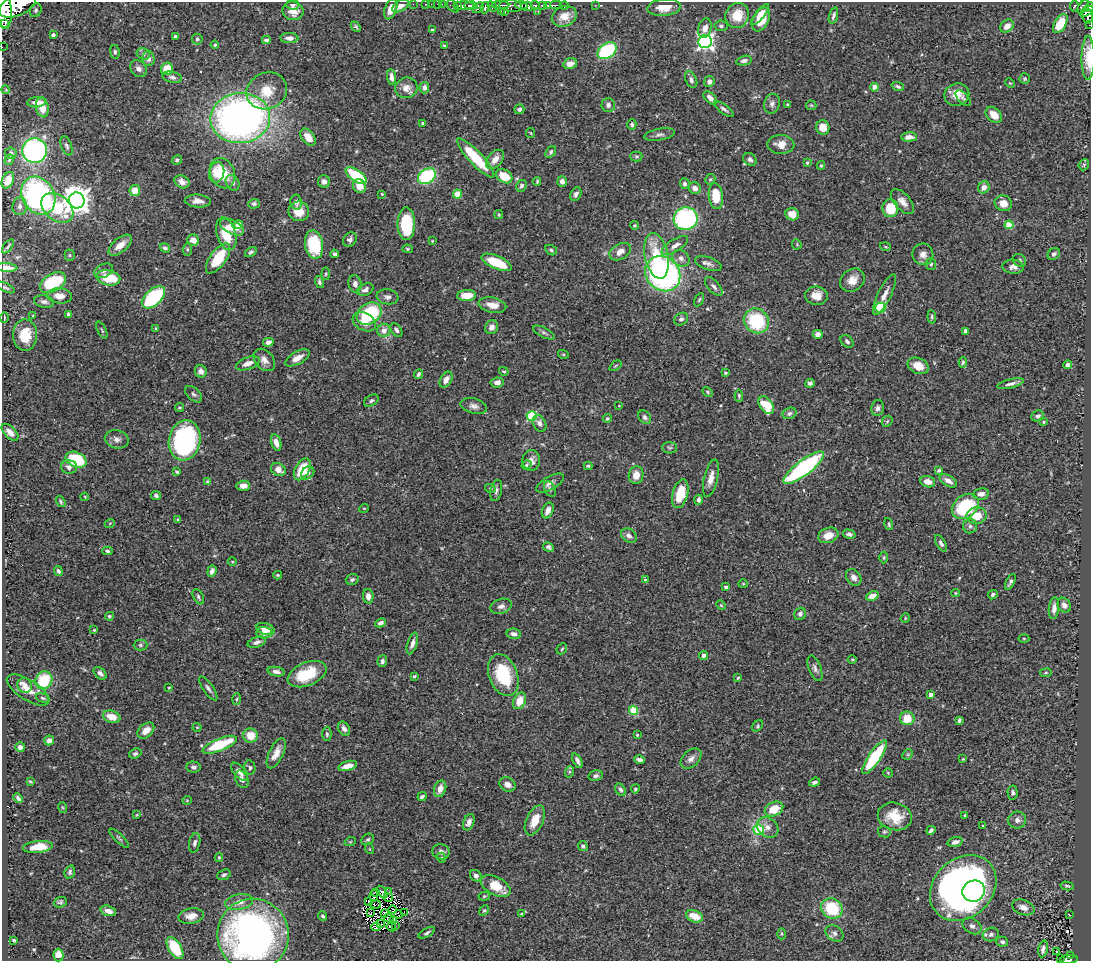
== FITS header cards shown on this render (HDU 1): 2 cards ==
NAXIS1  =                 1089
NAXIS2  =                  959

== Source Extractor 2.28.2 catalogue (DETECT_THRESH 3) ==
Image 1089 x 959 px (HDU 1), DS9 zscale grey, 1 PNG px = 1 image px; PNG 1093 x 963 px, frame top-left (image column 1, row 959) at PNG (2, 2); each listed source drawn as its Kron ellipse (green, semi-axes under 4 px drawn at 4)
Background 0.779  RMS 0.027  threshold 0.0801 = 3 sigma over >= 5 px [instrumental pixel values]
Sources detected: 475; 2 with non-positive FLUX_AUTO (blend fragments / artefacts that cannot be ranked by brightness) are neither listed nor drawn; the other 473 listed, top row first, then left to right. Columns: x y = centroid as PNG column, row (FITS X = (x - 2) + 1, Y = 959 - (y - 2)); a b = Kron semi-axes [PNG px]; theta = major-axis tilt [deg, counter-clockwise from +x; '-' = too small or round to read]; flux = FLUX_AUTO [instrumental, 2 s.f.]
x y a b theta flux
293 4 6 5 - 5.5
413 4 2 2 - 11
425 4 2 2 - 11
431 4 2 2 - 9.4
438 4 3 2 - 23
442 4 2 2 - 12
17 5 19 10 24 4300
458 5 3 3 - 170
501 5 8 2 0 190
521 5 6 3 -8 420
535 5 4 3 - 290
543 5 4 3 - 340
548 5 4 3 - 220
556 5 6 2 0 140
595 5 2 2 - 6.8
400 6 9 5 31 9.9
453 6 7 4 -46 180
464 6 10 4 1 280
471 6 6 3 -2 550
492 6 5 3 - 210
511 6 11 6 -7 510
527 6 6 4 -6 720
564 6 4 3 - 96
1074 6 5 4 - 160
1083 7 7 4 55 300
1089 7 5 4 - 260
478 8 6 4 44 180
485 8 6 4 81 300
664 8 17 8 5 25
4 9 20 7 -84 3400
391 9 11 6 70 18
36 10 7 5 65 3.7
293 11 10 9 - 21
501 11 2 2 - 16
1087 11 7 3 28 270
505 12 3 2 - 6.7
538 12 3 2 - 24
760 14 13 4 51 17
737 15 13 11 61 36
833 15 8 4 73 5.1
564 16 13 10 23 23
1088 16 7 5 -78 400
761 19 13 8 63 30
5 24 3 3 - 15000
1060 24 10 6 60 35
1089 25 2 2 - 5.2
721 26 6 5 - 3.6
1007 26 7 5 39 15
356 27 6 4 -48 3.2
705 28 10 6 75 11
432 30 4 4 - 4.1
53 35 4 3 - 6.1
175 36 3 3 - 3.6
289 38 9 5 -4 9.8
197 39 5 5 - 3.8
266 40 4 4 - 5.4
705 42 7 6 - 620
215 45 4 3 - 2.2
444 46 4 3 - 2.1
2 47 2 2 - 5.3
607 51 10 7 35 170
115 52 7 4 -82 3.3
143 54 7 5 -23 4.2
1088 58 22 6 90 23
148 59 7 6 - 9.3
744 61 8 4 12 5
570 64 7 5 17 12
138 69 9 7 -44 8.7
167 69 6 6 - 34
172 77 10 5 -12 6.5
391 77 8 4 -84 8.9
1025 79 5 5 - 2.7
691 80 9 5 -66 6
709 81 5 5 - 7.1
1010 83 5 3 - 1.7
875 87 4 4 - 26
898 87 6 4 -22 3.8
406 88 11 10 - 14
424 88 6 5 - 6.3
6 90 4 3 - 1.5
267 91 21 18 23 45
957 94 12 11 - 22
710 98 8 5 -42 10
963 98 10 5 -46 4.4
37 102 9 5 7 13
772 104 10 8 78 7.5
788 104 3 3 - 2.6
608 105 7 6 - 6.7
811 105 5 5 - 2.2
42 108 10 6 -79 23
519 109 5 4 - 4.1
724 109 12 4 -37 5.3
994 115 9 6 -43 23
240 118 30 25 6 950
423 123 3 3 - 2.2
632 124 5 4 - 3.6
823 128 7 6 - 22
531 133 5 4 - 1.9
659 135 15 5 10 7
308 137 10 6 -52 20
909 137 8 4 3 12
781 144 13 9 -1 18
67 146 10 5 -69 4.5
34 151 12 12 - 370
551 152 6 4 55 3.5
11 153 6 5 - 5.2
636 156 6 5 - 2.7
476 158 26 6 -47 87
495 159 11 7 51 15
750 159 7 5 -39 5.8
9 160 5 4 - 2.7
177 160 5 4 - 2.8
807 163 3 3 - 2.1
821 165 4 3 - 2.2
1084 165 6 5 - 2.7
217 172 10 7 77 45
222 173 16 12 -66 44
356 176 12 5 -36 100
427 176 9 7 32 150
504 176 9 6 -31 42
710 179 5 4 - 2.6
8 180 9 5 65 19
324 181 6 6 - 7.7
537 181 4 3 - 2.3
562 181 5 5 - 7.8
182 182 8 6 -29 12
233 183 8 6 -59 5.2
685 184 5 4 - 5.5
359 186 7 6 - 21
521 186 6 5 - 4.9
984 187 6 5 - 11
695 188 6 5 - 10
135 191 5 5 - 25
382 194 3 3 - 1.8
458 194 4 4 - 47
576 194 7 5 64 6.1
38 196 20 16 -60 360
716 196 13 7 -84 50
77 200 8 8 - 2400
198 201 13 6 -4 12
296 202 8 5 -81 6.5
902 202 15 8 -48 13
1003 203 9 7 -22 14
254 204 5 5 - 4.4
20 206 9 7 81 7.5
57 208 18 12 -40 85
890 208 9 8 - 49
299 211 10 9 - 26
792 214 7 6 - 20
499 215 4 3 - 2
686 219 12 11 - 260
406 224 16 9 -89 98
238 225 4 4 - 27
634 225 4 3 - 2
1009 225 4 4 - 54
232 227 13 7 -27 22
226 234 17 9 -73 52
350 239 8 6 45 6
193 240 6 5 - 18
432 241 3 3 - 1.5
797 244 5 4 - 1.8
120 245 14 7 40 18
314 245 14 9 -80 85
8 246 8 3 52 3.2
675 246 15 6 31 12
885 247 6 3 -19 2
165 248 5 4 - 5.1
187 249 6 4 86 2.7
408 249 5 4 - 2.5
551 250 6 5 - 3.1
251 252 6 4 34 3.7
620 252 12 7 29 14
335 254 4 4 - 4.4
923 254 11 10 - 12
1054 254 6 5 - 4.5
70 255 5 5 - 2.2
656 256 23 11 -79 64
218 258 17 8 54 71
681 258 9 7 -42 8.9
1019 260 7 6 - 5.7
496 262 16 6 -23 59
708 264 14 6 -18 8.3
931 264 6 5 - 3.5
7 267 11 4 -3 20
1013 267 10 7 -4 11
104 271 10 6 24 6.5
326 274 6 3 82 2.1
663 274 19 16 -43 470
108 278 12 7 -11 56
852 280 13 10 35 20
53 282 14 8 30 100
319 282 6 4 -73 4
355 284 8 6 -80 8.2
714 286 11 5 -48 7
5 288 10 4 -25 3.4
365 290 8 6 23 7.4
466 295 9 5 4 29
885 295 22 6 63 15
60 296 12 7 -5 16
816 296 11 9 -7 20
153 297 14 8 42 160
387 297 11 7 -9 7.6
699 300 7 4 63 2.6
44 302 10 6 -10 5.7
492 305 14 7 -12 21
880 308 5 5 - 100
69 314 4 3 - 3.8
369 314 13 10 32 110
33 316 3 3 - 1.6
932 317 6 3 -84 2.7
4 318 5 2 - 2.1
681 319 7 6 - 4.6
756 321 13 12 - 110
364 322 12 8 -29 20
492 327 7 6 - 9.9
156 328 3 3 - 2.1
102 330 9 3 -65 2.5
384 330 7 6 - 13
396 330 8 5 -56 4.5
965 331 4 3 - 3.7
544 332 12 5 -26 5
818 334 5 4 - 8.3
25 335 16 12 -89 45
847 341 7 5 -41 4.7
268 342 5 4 - 6.8
563 354 5 3 - 1.7
297 358 13 6 29 17
264 360 13 9 -49 12
963 362 5 4 - 2.4
248 363 12 6 20 13
1068 365 4 4 - 7.8
615 366 7 3 35 2
918 366 11 7 -25 25
201 371 6 6 - 9.9
504 371 5 3 - 2
725 373 4 4 - 3.5
418 374 5 4 - 4.3
446 380 8 5 58 12
497 382 6 5 - 6.9
810 383 5 4 - 5.1
1011 384 13 4 14 7.2
707 392 6 4 -30 2.3
194 394 10 6 -43 5.4
739 396 6 3 -88 2.5
371 401 8 5 33 4.7
766 405 10 6 -54 63
474 406 13 7 -14 9
619 406 3 2 - 1
179 407 4 4 - 2.5
878 408 8 6 78 6.1
789 413 7 5 23 5.6
532 416 5 5 - 120
1038 416 6 5 - 5.1
645 417 7 5 -51 5
607 419 4 4 - 2.5
887 421 6 4 45 2.6
1044 422 3 3 - 2.2
539 423 9 6 -61 7.1
10 432 10 5 -45 13
117 439 12 9 -13 9.3
185 440 20 15 79 280
276 442 8 5 -72 12
670 448 7 5 -1 3.7
76 460 11 7 -24 92
531 461 10 8 89 11
526 465 5 4 - 2.4
588 466 4 3 - 2.4
69 467 8 7 - 8.6
804 468 25 7 37 260
302 469 12 7 60 51
278 470 8 6 -32 13
939 470 4 3 - 3.3
177 472 4 3 - 2.9
308 473 7 5 43 6.4
636 475 9 7 79 17
711 478 19 6 77 17
948 481 9 5 -32 11
207 482 4 4 - 2.4
928 482 8 5 -16 16
550 483 15 6 29 9.2
243 486 7 5 3 12
490 488 5 3 - 1.6
550 489 8 5 -63 4.9
496 491 11 5 77 5.5
680 494 15 7 74 53
981 494 8 5 10 9.2
156 496 5 4 - 3.8
85 497 4 3 - 1.6
698 500 5 3 - 5.2
61 501 6 4 -55 2.8
965 506 15 11 38 110
364 508 5 3 - 1.4
548 511 8 5 67 11
977 516 10 8 3 30
178 520 4 3 - 2.3
110 523 5 3 - 1.3
889 524 6 4 -75 3
970 526 7 7 - 5.7
849 534 6 4 -16 5
828 535 10 7 18 22
629 536 8 6 -34 7.8
941 543 9 4 -60 5.2
548 547 5 4 - 4.7
107 551 5 3 - 3.1
884 558 6 4 87 2.4
232 562 4 3 - 1.7
58 571 5 4 - 4.4
212 571 6 4 69 7.8
278 575 4 3 - 2.1
854 577 9 7 -54 8.3
352 579 6 5 - 4.1
645 580 3 3 - 2
1010 582 8 4 64 5.3
743 584 4 4 - 2
726 587 3 3 - 3.3
955 593 4 4 - 1.9
993 595 5 3 - 4.1
368 596 7 5 -84 13
872 596 6 4 24 17
198 597 8 5 -64 4.3
721 605 5 4 - 1.9
1064 605 8 6 -58 8.1
501 606 11 7 16 8.1
1054 608 11 5 85 9.9
800 614 6 5 - 6.1
109 616 4 4 - 2.8
905 618 5 4 - 1.9
380 623 5 4 - 6.1
265 629 9 5 -20 19
94 630 3 3 - 1.8
264 633 8 6 -2 11
514 634 7 5 -8 7.8
1024 638 5 3 - 1.7
257 642 10 5 18 6.5
412 643 11 5 72 7.8
141 645 7 5 0 3.5
562 649 6 4 47 2.5
704 655 5 4 - 5.9
852 659 4 3 - 1.6
382 661 6 4 85 5.4
815 668 13 6 -69 7.3
276 672 8 4 -11 8
100 673 8 5 -44 7.2
1046 673 6 3 9 1.9
307 674 20 11 22 64
503 675 22 14 -69 95
414 676 4 3 - 2.7
738 678 3 3 - 1.6
44 680 9 8 - 76
25 685 8 7 - 8.2
169 687 3 2 - 1.2
208 688 14 5 -55 6.3
28 690 24 10 -32 27
931 694 4 3 - 10
43 698 7 4 -16 2.7
237 699 6 4 87 2.4
520 701 9 6 64 29
633 710 5 4 - 84
112 717 9 6 -17 26
907 718 7 7 - 33
959 720 4 3 - 4.2
758 726 6 4 45 2.7
197 727 4 4 - 2
344 729 7 5 -57 7.8
146 731 9 6 41 17
327 734 7 4 -89 3.6
637 735 3 3 - 2.2
250 736 7 7 - 29
49 740 5 4 - 10
220 745 18 6 22 96
20 747 5 5 - 5.9
276 753 16 7 64 18
135 754 6 5 - 3.8
908 754 6 4 44 2.6
874 757 20 6 56 120
691 759 12 8 43 9.8
963 759 4 2 - 1.4
639 760 5 4 - 5.6
577 761 8 3 -63 6
348 766 10 4 14 12
193 767 7 5 -2 5.2
250 768 7 5 -81 4.2
240 772 11 5 -48 9.8
569 772 6 3 72 2.6
888 773 5 4 - 1.9
596 776 7 5 14 4.8
242 779 9 6 -65 7.4
30 781 4 2 - 2.2
814 782 6 4 20 4.3
507 784 8 6 -28 10
440 789 8 6 72 15
635 789 4 4 - 2.8
621 790 7 4 -56 4.5
1013 793 7 5 -88 5
422 797 4 3 - 3.7
18 798 5 3 - 3.9
187 800 5 3 - 1.4
62 807 5 3 - 1.7
774 809 10 7 26 39
137 815 3 2 - 1.4
965 815 3 3 - 2.1
895 816 17 13 -13 44
535 820 16 8 66 29
1017 820 9 8 - 8.7
469 822 8 5 69 8.3
983 825 2 2 - 1.3
768 827 12 9 -38 12
759 830 5 5 - 86
931 830 5 3 - 5.3
884 832 6 5 - 3
119 838 13 4 -43 3.4
368 839 7 5 35 3.4
350 842 6 3 18 2.1
955 842 8 4 17 7.4
195 843 10 5 78 6.6
583 846 5 4 - 4.6
38 847 15 6 5 30
370 849 5 3 - 1.5
441 852 8 7 - 7.4
219 857 4 3 - 2.1
442 858 5 3 - 1.6
70 872 7 5 74 4.1
224 875 7 5 20 3.3
476 876 6 5 - 7.6
496 886 16 9 -29 41
1067 886 6 3 -14 2.7
963 888 36 29 44 970
974 891 11 10 - 110
376 892 3 2 - 1.5
382 892 7 4 -57 4.7
389 892 2 2 - 6.4
374 896 6 2 87 0.83
484 896 6 4 7 2.3
388 898 5 2 - 1.2
369 901 2 2 - 0.67
60 902 7 5 19 3.5
239 902 14 7 9 15
375 904 6 2 -8 1.1
1023 907 11 7 -20 14
832 908 11 10 - 80
393 910 4 2 - 0.74
484 910 5 4 - 2.6
108 911 8 5 -16 12
404 912 2 2 - 1.9
371 913 3 2 - 1.8
385 913 4 3 - 1.7
398 914 4 2 - 0.63
521 914 3 3 - 1.9
1069 915 3 2 - 1.3
191 916 13 7 10 16
323 916 5 4 - 3.1
694 916 9 5 -20 27
389 918 5 2 - 0.9
394 920 3 2 - 0.89
381 924 2 2 - 0.59
395 925 2 2 - 1.3
972 926 10 7 -34 7
376 927 5 3 - 1.3
391 927 5 2 - 6.2
427 933 9 4 30 4
834 933 9 7 -36 6.5
782 934 5 3 - 2
253 935 36 35 - 700
991 935 8 6 20 6
14 940 4 2 - 2.2
1002 942 6 5 - 4.5
175 948 12 6 -58 68
1043 949 8 4 78 5.8
1056 951 3 3 - 2.4
58 955 6 5 - 24
1070 955 3 2 - 16
1060 958 2 2 - 5.2
1069 959 9 4 5 89
At the frame edge (FLAGS 8, measured only in part): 9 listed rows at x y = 17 5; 1089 7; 4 9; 5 24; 1089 25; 2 47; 1088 58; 7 267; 1069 959
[2 non-positive-flux detections neither listed nor drawn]